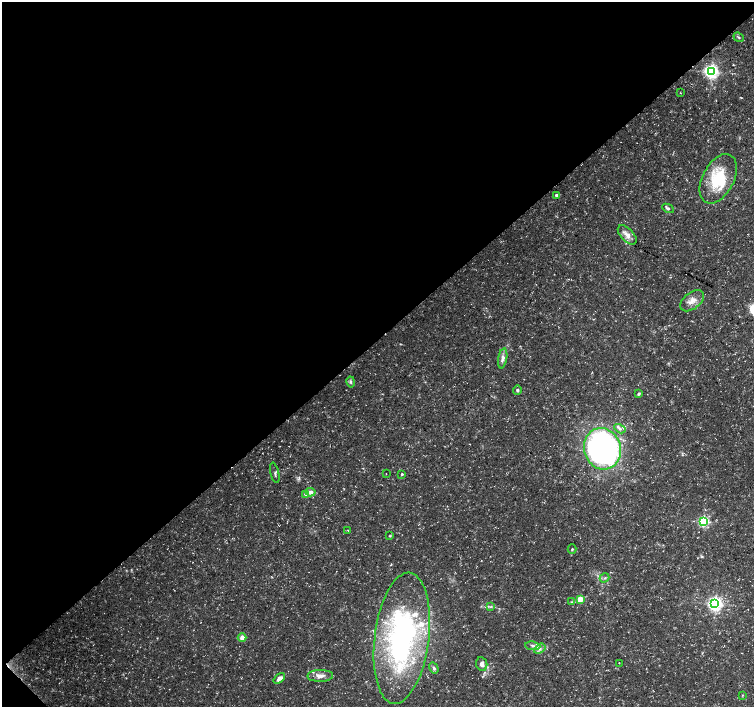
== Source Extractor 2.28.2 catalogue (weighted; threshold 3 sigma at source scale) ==
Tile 5 of 4 x 4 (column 1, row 2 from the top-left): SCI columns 7-1510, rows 3032-4440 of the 6024 x 5998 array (HDU 1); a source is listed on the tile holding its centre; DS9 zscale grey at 2 x 2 block average (1 PNG px = mean of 2 x 2 image px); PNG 756 x 709 px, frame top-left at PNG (2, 2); each listed source drawn as its Kron ellipse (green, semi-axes under 4 px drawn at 4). Shown black and unused: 48% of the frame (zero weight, under 3 of 5 exposures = <1% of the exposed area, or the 3 px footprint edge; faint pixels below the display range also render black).
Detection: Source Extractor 2.28.2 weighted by HDU 2 'WHT'; one run over the whole footprint, this tile lists its part. Background 0.0257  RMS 0.0026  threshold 0.0116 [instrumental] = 3 sigma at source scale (4.5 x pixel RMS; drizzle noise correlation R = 1.50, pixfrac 1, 0.0396/0.0396 arcsec/px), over >= 5 px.
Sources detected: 43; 5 inside a brighter listed object's ellipse — not listed separately; the other 38 listed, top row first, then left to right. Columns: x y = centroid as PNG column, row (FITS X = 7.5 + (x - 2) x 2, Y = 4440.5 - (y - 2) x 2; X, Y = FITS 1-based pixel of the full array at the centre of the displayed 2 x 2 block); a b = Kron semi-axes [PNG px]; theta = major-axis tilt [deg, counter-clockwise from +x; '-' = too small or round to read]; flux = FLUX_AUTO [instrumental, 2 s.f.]
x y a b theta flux
739 37 5 3 - 0.84
711 71 4 4 - 210
680 93 2 2 - 0.27
718 179 27 15 62 28
556 195 2 2 - 1.6
668 208 6 4 -27 1.5
627 235 12 6 -46 4.2
692 301 14 8 38 5.9
503 358 10 4 79 2.9
351 382 5 3 - 1.2
517 390 5 4 - 1.1
638 394 4 3 - 1
620 429 6 4 -30 1.7
602 449 21 18 -71 220
275 473 10 2 -77 1.1
386 474 2 2 - 0.23
402 474 2 2 - 0.85
310 492 5 4 - 3
306 494 4 3 - 3.9
703 522 3 3 - 97
348 530 3 2 - 0.33
390 536 4 2 - 0.5
572 549 5 3 - 0.59
605 578 5 3 - 0.88
581 599 3 3 - 15
571 602 3 3 - 0.61
715 604 4 4 - 200
491 607 4 2 - 0.66
242 638 4 4 - 3.8
402 638 66 27 83 150
533 646 7 3 -6 1.9
540 649 6 4 34 1.8
619 663 2 2 - 0.23
482 664 7 5 -81 3.4
434 668 6 4 -57 1.3
320 676 13 6 1 4.5
279 678 6 4 39 3.4
742 695 3 2 - 0.43
Isophote crosses this tile's border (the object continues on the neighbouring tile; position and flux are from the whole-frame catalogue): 1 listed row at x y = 402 638
Diffuse or blended objects may show on this block-average render without a row.